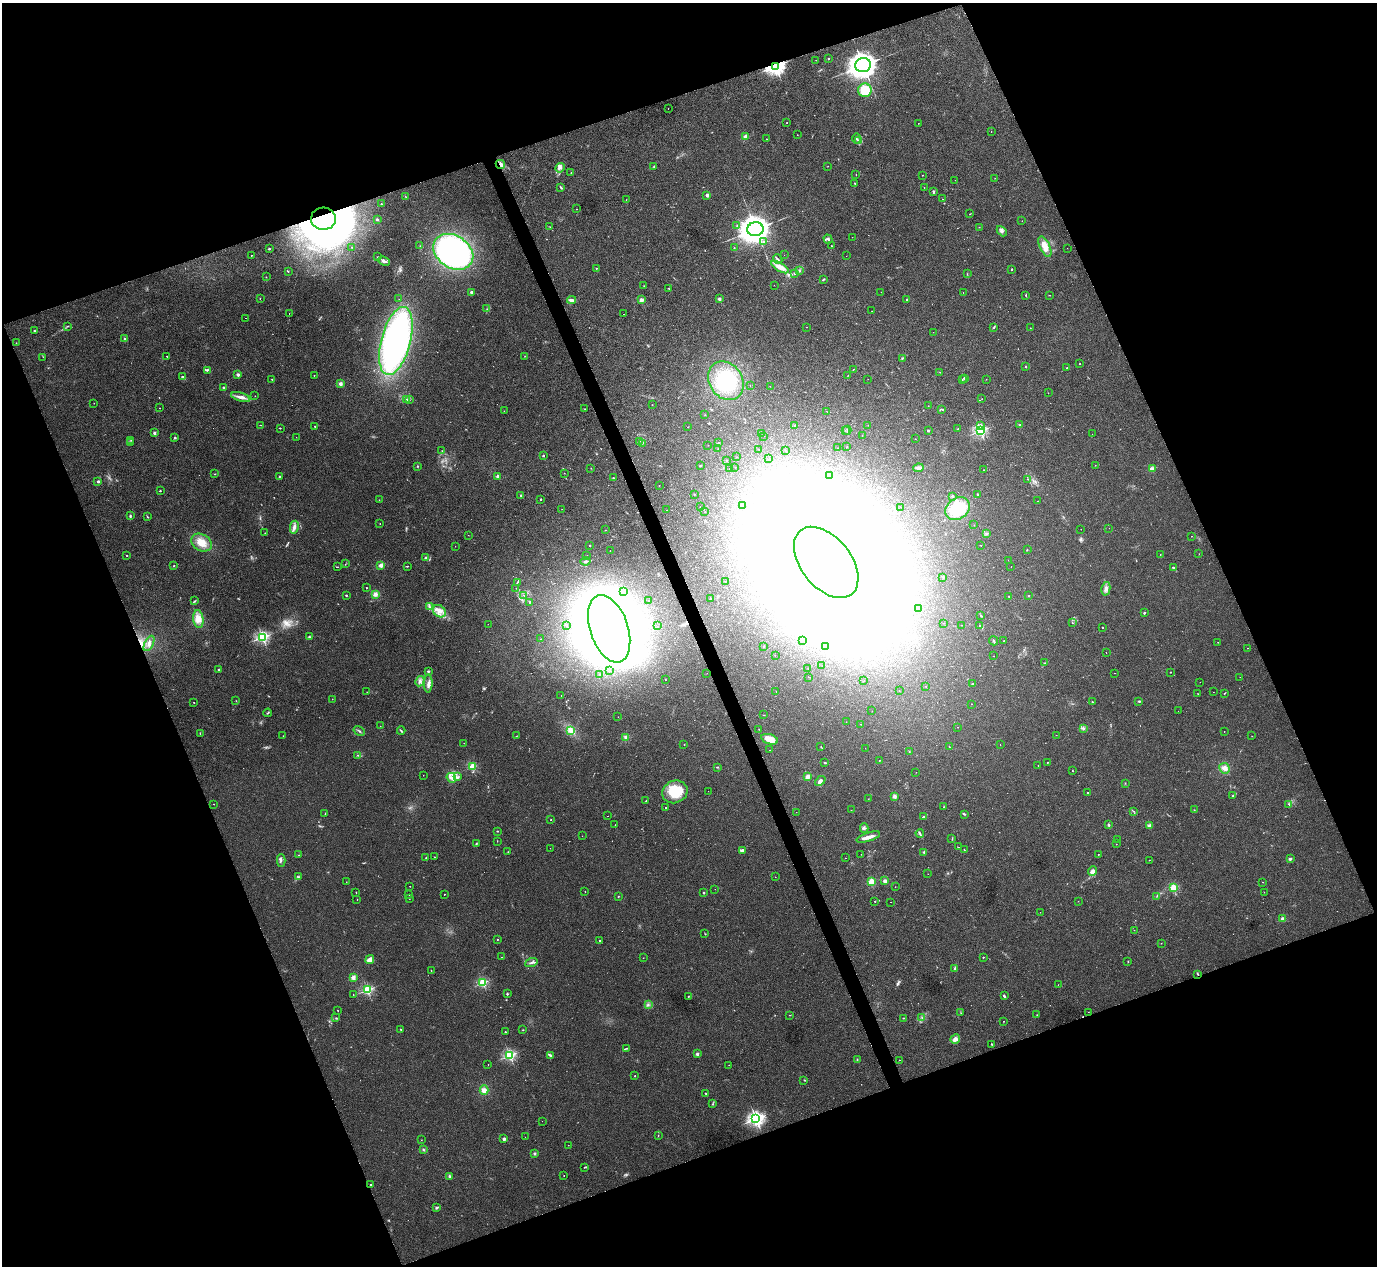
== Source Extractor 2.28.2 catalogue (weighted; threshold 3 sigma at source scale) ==
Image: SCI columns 42-5539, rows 183-5238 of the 5567 x 5545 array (HDU 1 of 3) = the unmasked area's bounding box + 8 px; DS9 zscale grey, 4 x 4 block average (1 PNG px = mean of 4 x 4 image px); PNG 1379 x 1268 px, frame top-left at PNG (2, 3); each listed source drawn as its Kron ellipse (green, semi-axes under 4 px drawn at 4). Shown black and unused: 42% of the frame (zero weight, under 2 of 3 exposures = <1% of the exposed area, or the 3 px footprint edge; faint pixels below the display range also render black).
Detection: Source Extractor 2.28.2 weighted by HDU 2 'WHT'. Background 0.0497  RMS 0.0076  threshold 0.0343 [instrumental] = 3 sigma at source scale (4.5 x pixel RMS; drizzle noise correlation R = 1.50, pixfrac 1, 0.05/0.05 arcsec/px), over >= 5 px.
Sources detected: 669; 20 too faint to see at this stretch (4 x 4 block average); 63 inside a brighter object's white glare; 7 cosmic-ray / hot-pixel residue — neither listed nor drawn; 10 coinciding with a brighter row at this scale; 9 inside a brighter listed object's ellipse — not listed separately; of the other 560, all 500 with FLUX_AUTO >= 0.775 (the completeness limit of this list) listed and drawn (60 fainter detections not listed), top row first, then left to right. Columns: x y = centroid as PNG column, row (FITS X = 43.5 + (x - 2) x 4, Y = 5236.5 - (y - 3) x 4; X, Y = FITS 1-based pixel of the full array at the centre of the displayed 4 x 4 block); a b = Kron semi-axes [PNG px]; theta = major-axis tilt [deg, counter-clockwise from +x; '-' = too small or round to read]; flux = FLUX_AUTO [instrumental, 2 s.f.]
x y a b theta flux
828 58 2 2 - 12
816 60 2 2 - 1.4
863 65 8 7 - 4900
775 66 4 3 - 1800
865 90 7 7 - 110
668 108 2 2 - 2.4
787 123 2 2 - 1.5
918 123 2 2 - 1.1
991 132 2 2 - 0.97
797 135 2 2 - 1.7
746 136 2 2 - 88
766 139 2 2 - 1.1
856 139 5 2 - 4.3
859 140 3 2 - 4.3
500 165 5 3 - 14
654 166 3 2 - 3
828 166 2 2 - 1.4
560 168 5 3 - 10
571 173 2 2 - 1.8
856 175 2 2 - 1.7
922 175 2 2 - 2.1
995 178 2 2 - 1.1
955 180 2 2 - 1.1
855 183 2 2 - 1.9
561 187 3 2 - 4.9
924 187 2 2 - 1.3
934 191 3 2 - 5.3
707 195 2 2 - 53
406 197 2 2 - 1.2
626 199 2 2 - 1
942 199 2 2 - 1.7
381 204 2 2 - 12
577 209 2 2 - 1.4
970 214 2 2 - 2
323 219 12 11 - 2300
377 219 3 2 - 5
1022 221 2 2 - 0.89
737 226 3 2 - 3
550 227 2 2 - 1.6
979 227 2 2 - 0.9
755 229 8 7 - 6400
1002 231 6 4 -49 14
852 237 2 2 - 1.1
828 239 5 3 - 8.6
764 242 2 2 - 5.2
420 246 2 2 - 1.6
831 246 2 2 - 1.6
1045 246 11 5 -65 45
352 247 2 2 - 1.2
734 248 3 2 - 2.4
1067 248 2 2 - 1
269 249 2 2 - 4.5
453 252 21 16 -34 1100
251 255 2 2 - 4.1
784 255 2 2 - 1.6
846 256 2 2 - 0.86
377 257 2 2 - 2.3
778 259 5 2 - 6.6
384 261 6 3 -24 17
780 267 10 4 -31 41
596 268 2 2 - 8.9
1011 270 2 2 - 2.4
800 271 2 2 - 1.6
288 272 2 2 - 1.7
795 273 3 2 - 4.3
967 274 2 2 - 1.5
266 277 2 2 - 1.1
823 279 4 2 - 4.1
774 285 2 2 - 0.82
644 286 2 2 - 1
668 288 2 2 - 1.8
471 292 3 2 - 5.4
881 292 2 2 - 1
963 293 2 2 - 1.2
1026 295 2 2 - 3.5
1049 295 2 2 - 1.5
260 298 2 2 - 1.8
399 299 2 2 - 2.3
719 299 2 2 - 57
907 299 3 2 - 4.3
572 300 4 2 - 19
641 300 2 2 - 86
487 309 2 2 - 1.4
872 311 2 2 - 1
289 313 2 2 - 7.2
623 314 2 2 - 21
246 318 2 2 - 2.5
68 326 3 2 - 2.7
807 327 2 2 - 1.3
994 328 2 2 - 1.6
1030 328 2 2 - 1.2
34 331 2 2 - 9.3
933 332 2 2 - 0.94
124 338 2 2 - 4.3
396 341 35 14 75 1500
16 343 2 2 - 1.6
167 356 2 2 - 13
525 356 2 2 - 1.2
43 357 2 2 - 1.2
902 358 3 2 - 3.8
1080 364 2 2 - 4.2
1026 366 2 2 - 15
1067 368 2 2 - 12
853 369 2 2 - 1.5
207 370 3 2 - 4.3
940 372 2 2 - 1.5
238 374 2 2 - 55
314 375 2 2 - 3
183 376 3 2 - 4
848 376 2 2 - 1.1
965 378 2 2 - 44
272 379 2 2 - 1.7
868 379 2 2 - 0.8
986 379 2 2 - 1.6
962 380 2 2 - 1.1
726 381 20 16 -57 230
340 384 2 2 - 87
750 386 2 2 - 0.89
770 386 2 2 - 1.7
223 387 2 2 - 19
1048 393 2 2 - 0.94
255 396 2 2 - 0.92
241 397 10 3 -17 20
407 399 2 2 - 3.7
982 399 2 2 - 0.92
409 400 3 2 - 2.3
94 403 2 2 - 0.8
652 405 2 2 - 2.5
928 406 2 2 - 1.3
159 408 2 2 - 1.2
585 409 2 2 - 1.6
942 409 4 2 - 3.9
504 411 2 2 - 1.3
826 411 2 2 - 0.91
705 415 2 2 - 0.98
261 425 3 2 - 2.1
868 425 2 2 - 1
981 425 3 2 - 4.1
1020 425 3 2 - 3.3
315 426 2 2 - 7.7
794 426 4 2 - 3.8
688 427 2 2 - 1.8
280 428 2 2 - 3.8
958 429 2 2 - 1.2
845 430 2 2 - 0.86
847 430 4 2 - 4.9
928 430 2 2 - 19
980 431 2 2 - 790
154 433 2 2 - 41
762 433 2 2 - 1.1
1092 434 2 2 - 0.94
764 436 2 2 - 0.8
862 436 2 2 - 1.3
296 437 2 2 - 1.2
175 438 3 2 - 3.5
915 439 2 2 - 1.7
131 440 3 2 - 1.9
640 441 2 2 - 1
130 442 2 2 - 2.3
643 443 3 2 - 3.5
718 443 2 2 - 4.6
708 445 2 2 - 1.4
847 447 2 2 - 1.7
718 448 2 2 - 1.1
838 448 2 2 - 1
759 449 2 2 - 1.5
786 450 2 2 - 2.4
442 451 2 2 - 1.8
543 456 2 2 - 17
736 457 2 2 - 1.1
769 459 2 2 - 1.8
726 460 2 2 - 1.4
700 465 3 2 - 1.8
1095 465 2 2 - 1
417 466 3 2 - 2.7
735 467 2 2 - 0.96
591 468 2 2 - 1.1
918 468 5 3 - 11
730 469 2 2 - 0.95
1152 469 2 2 - 120
983 470 2 2 - 1.1
564 473 2 2 - 1.5
215 474 2 2 - 1.5
830 475 2 2 - 0.84
279 476 3 2 - 3.5
498 476 2 2 - 77
613 477 2 2 - 1.3
1028 479 2 2 - 1.7
98 481 2 2 - 29
659 485 2 2 - 2.4
160 491 2 2 - 3.4
694 494 2 2 - 4.4
978 494 2 2 - 13
521 495 3 2 - 4.9
952 496 2 2 - 4.6
541 499 2 2 - 14
379 500 2 2 - 0.89
1038 501 2 2 - 1.1
743 506 2 2 - 1.5
700 507 2 2 - 1.2
901 507 2 2 - 0.85
562 509 2 2 - 0.96
958 509 13 10 38 180
666 510 2 2 - 1.4
705 512 2 2 - 0.85
130 516 3 2 - 5.4
147 516 3 2 - 2.8
380 524 2 2 - 1.6
974 525 2 2 - 1.1
294 527 6 3 79 19
1109 528 2 2 - 1.3
1081 529 2 2 - 0.8
605 530 2 2 - 1.8
265 533 2 2 - 1.7
987 533 2 2 - 2.3
468 535 2 2 - 1
1191 536 2 2 - 1.2
201 543 11 8 -31 57
589 545 2 2 - 7.1
981 545 2 2 - 1.5
455 546 2 2 - 0.78
1027 550 2 2 - 3.4
610 551 2 2 - 6.2
1160 554 2 2 - 1.6
1199 554 2 2 - 1.1
127 555 2 2 - 2.2
587 556 2 2 - 0.79
425 558 4 2 - 6.2
1008 560 2 2 - 0.96
586 561 5 2 - 6.2
826 562 41 25 -51 18000
345 564 2 2 - 1.9
381 565 2 2 - 130
174 566 2 2 - 9.5
407 566 3 2 - 2.8
1011 566 2 2 - 0.79
337 567 3 2 - 1.9
1173 567 2 2 - 18
943 577 2 2 - 7.9
725 581 2 2 - 1.8
517 582 2 2 - 2
366 588 2 2 - 2.5
516 588 2 2 - 1.5
1106 589 7 4 76 16
624 591 2 2 - 2.9
375 594 3 3 - 13
346 595 2 2 - 15
524 595 2 2 - 1.7
1009 596 2 2 - 4
1029 596 2 2 - 2.2
711 599 2 2 - 3.1
649 600 2 2 - 1
195 601 4 2 - 4
529 603 2 2 - 0.88
430 607 2 2 - 3.4
918 608 2 2 - 2.4
439 611 7 5 -43 31
1144 613 2 2 - 20
981 616 2 2 - 2.4
198 619 9 5 -83 35
944 623 2 2 - 1.1
1072 623 2 2 - 1.9
488 624 2 2 - 1.1
961 625 2 2 - 0.97
567 626 2 2 - 0.82
658 626 2 2 - 0.89
980 626 2 2 - 16
1102 627 2 2 - 7
609 629 35 19 -71 5900
262 637 2 2 - 910
309 637 3 2 - 4.6
541 639 2 2 - 1.2
802 641 2 2 - 0.86
993 641 4 2 - 4.6
1003 641 2 2 - 1.1
1218 642 2 2 - 1.4
149 643 8 3 62 15
764 647 2 2 - 1.5
826 647 2 2 - 3.4
1248 648 2 2 - 1.7
1106 653 2 2 - 0.91
775 656 2 2 - 1
994 656 2 2 - 0.89
1045 663 2 2 - 1.4
822 666 2 2 - 0.9
808 668 2 2 - 1.2
219 670 2 2 - 23
428 671 3 2 - 5
610 671 2 2 - 0.85
1171 672 2 2 - 1.8
707 673 2 2 - 1.2
1115 673 2 2 - 1.9
599 674 2 2 - 2.4
809 677 2 2 - 1.4
1240 677 2 2 - 0.81
665 680 2 2 - 1.5
420 681 5 3 - 13
864 681 2 2 - 1.2
1200 682 2 2 - 0.92
428 683 9 3 89 17
973 684 3 2 - 3.2
926 686 2 2 - 1.2
776 691 2 2 - 0.85
899 691 2 2 - 1.5
367 692 2 2 - 0.95
1213 692 2 2 - 1
1198 693 2 2 - 1.3
1224 693 2 2 - 2.4
561 695 2 2 - 0.88
332 699 2 2 - 1.3
236 701 2 2 - 1.3
1139 701 3 2 - 3.6
194 702 2 2 - 1.8
1092 702 2 2 - 4.5
971 704 2 2 - 1.4
872 711 2 2 - 1.2
1178 711 2 2 - 1.1
267 713 4 2 - 4.4
764 715 2 2 - 1.2
618 717 2 2 - 0.94
846 722 2 2 - 1
861 724 2 2 - 2.2
380 726 2 2 - 1.8
958 727 2 2 - 1.7
759 729 2 2 - 1.2
1083 729 3 2 - 6.1
571 730 4 2 - 9.3
359 731 6 2 -31 7.6
401 731 4 2 - 4.1
1224 732 2 2 - 0.94
200 733 2 2 - 2.3
1056 735 2 2 - 0.78
283 736 2 2 - 1.5
516 736 2 2 - 1.4
1252 736 2 2 - 1
626 737 3 3 - 12
770 739 9 5 -18 60
464 743 2 2 - 0.87
684 744 2 2 - 2.5
1000 745 2 2 - 1.2
821 747 2 2 - 2.8
949 747 2 2 - 2.6
865 748 2 2 - 0.84
770 750 2 2 - 2.3
909 751 2 2 - 1.8
357 755 2 2 - 2.3
879 760 2 2 - 3.7
825 762 3 2 - 4.1
1047 762 2 2 - 2
1038 765 2 2 - 1.1
472 767 2 2 - 320
718 767 3 2 - 2.8
1225 768 5 5 - 22
1072 771 2 2 - 1.8
916 772 2 2 - 0.87
423 775 2 2 - 1.8
458 777 3 2 - 3.3
807 777 2 2 - 130
451 778 5 3 - 16
820 781 6 3 43 16
1125 783 2 2 - 1.3
708 791 2 2 - 0.82
675 792 13 11 23 140
1088 792 2 2 - 2.2
1233 795 3 2 - 4.1
894 796 2 2 - 74
868 799 2 2 - 1
646 800 2 2 - 1.9
214 804 2 2 - 1.6
1288 804 3 2 - 2.7
665 807 2 2 - 3
943 807 2 2 - 1.6
851 810 2 2 - 0.93
1194 810 2 2 - 1.2
1133 811 2 2 - 1.2
796 812 2 2 - 1.1
325 813 2 2 - 1.6
964 814 2 2 - 3.8
608 816 2 2 - 5
924 817 4 2 - 5.1
551 820 2 2 - 2.1
615 825 2 2 - 2.7
1109 825 3 2 - 5.1
1149 826 2 2 - 92
864 828 4 3 - 8.9
497 831 2 2 - 3.5
920 833 4 2 - 6.1
582 836 2 2 - 0.9
868 837 12 3 18 31
952 839 2 2 - 2.5
1117 840 2 2 - 1.2
497 841 2 2 - 1.3
476 844 2 2 - 4.4
1116 844 2 2 - 1.8
959 847 2 2 - 0.9
550 848 2 2 - 3.5
742 850 4 2 - 7.1
964 850 2 2 - 2.3
508 852 2 2 - 4.8
924 852 3 2 - 4.8
861 854 2 2 - 1
1098 854 2 2 - 3.4
299 855 2 2 - 2.3
434 857 2 2 - 4.8
426 858 2 2 - 1.8
845 858 2 2 - 1.1
1290 859 2 2 - 39
281 860 6 2 -90 7.3
1149 860 2 2 - 1.5
1092 871 5 4 - 24
928 874 2 2 - 1
299 877 2 2 - 2.6
775 877 2 2 - 0.96
871 881 2 2 - 210
885 881 2 2 - 97
346 882 2 2 - 1.2
1263 882 2 2 - 1.1
410 886 2 2 - 1.6
895 887 2 2 - 0.88
1173 887 2 2 - 320
715 889 2 2 - 1
356 892 2 2 - 2.2
585 892 2 2 - 2.3
1264 892 2 2 - 2.3
704 893 2 2 - 13
444 894 2 2 - 3
409 895 2 2 - 1.1
618 896 2 2 - 2.1
1157 896 2 2 - 2
409 898 2 2 - 1.5
357 900 2 2 - 1.4
875 901 2 2 - 6.5
1078 901 2 2 - 0.82
890 902 2 2 - 3.9
1040 912 2 2 - 0.99
1283 919 2 2 - 110
1134 930 2 2 - 1.9
705 934 3 2 - 1.9
497 939 2 2 - 1.9
600 941 2 2 - 4.7
1161 943 2 2 - 1.2
501 957 2 2 - 1.4
983 957 2 2 - 6.6
643 958 2 2 - 1.1
370 960 5 3 - 37
1128 961 2 2 - 1.9
531 963 6 2 19 8
955 968 4 2 - 6.9
431 971 2 2 - 1.1
1198 974 3 2 - 4.2
353 978 2 2 - 130
482 983 2 2 - 490
1058 985 2 2 - 0.85
367 990 2 2 - 580
507 994 2 2 - 5
353 995 2 2 - 2.1
688 996 2 2 - 2.2
1004 996 3 2 - 6.8
648 1005 2 2 - 4.2
338 1011 2 2 - 1.7
1088 1012 2 2 - 0.87
961 1013 2 2 - 1.4
790 1015 2 2 - 1.8
1037 1015 2 2 - 1.1
336 1018 3 2 - 3
904 1018 3 2 - 3.2
922 1018 2 2 - 3.1
1003 1021 2 2 - 1.4
401 1029 2 2 - 2.1
523 1030 2 2 - 2.1
505 1032 2 2 - 12
955 1039 5 4 - 17
991 1044 2 2 - 3.4
626 1048 3 2 - 3.9
697 1054 2 2 - 41
510 1055 2 2 - 640
550 1055 3 2 - 6.8
857 1060 2 2 - 2.3
899 1060 2 2 - 1.9
488 1065 2 2 - 1.1
729 1065 2 2 - 0.82
635 1076 2 2 - 2.2
804 1080 2 2 - 1.5
484 1090 5 4 - 22
706 1093 2 2 - 2.7
712 1104 2 2 - 2.5
756 1119 3 3 - 1200
542 1121 2 2 - 0.79
658 1135 2 2 - 1.6
525 1137 2 2 - 0.9
504 1139 3 2 - 12
421 1140 2 2 - 1.1
568 1145 2 2 - 0.98
423 1150 3 2 - 4.1
534 1153 2 2 - 39
584 1167 2 2 - 1.4
564 1175 2 2 - 1.4
449 1176 3 2 - 6.5
371 1184 2 2 - 11
437 1208 3 2 - 4.6
Overlapping masked pixels (flux is a lower limit): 5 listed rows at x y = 775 66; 500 165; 323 219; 609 629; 1198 974
Diffuse or blended objects may show on this block-average render without a row.